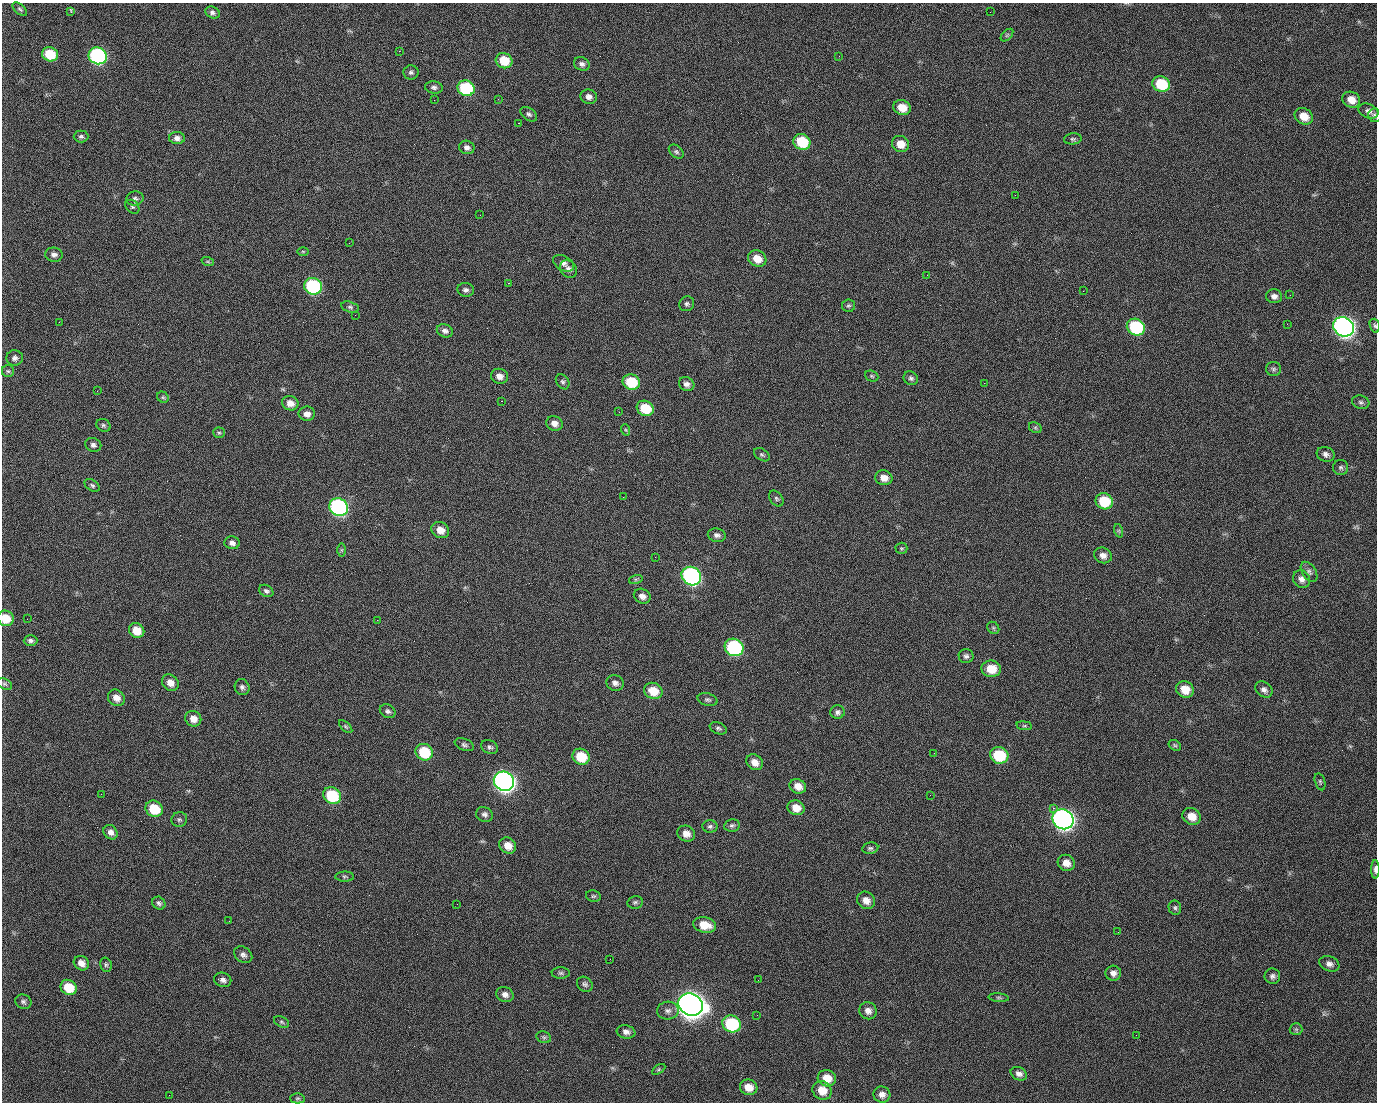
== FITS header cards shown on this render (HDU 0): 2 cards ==
NAXIS1  =                 1375 / length of data axis 1
NAXIS2  =                 1100 / length of data axis 2

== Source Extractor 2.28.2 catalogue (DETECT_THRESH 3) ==
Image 1375 x 1100 px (HDU 0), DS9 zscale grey, 1 PNG px = 1 image px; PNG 1379 x 1104 px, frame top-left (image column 1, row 1100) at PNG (2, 3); each listed source drawn as its Kron ellipse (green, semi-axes under 4 px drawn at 4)
Background 1540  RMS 34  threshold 101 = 3 sigma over >= 5 px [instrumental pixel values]
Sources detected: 203; all 203 listed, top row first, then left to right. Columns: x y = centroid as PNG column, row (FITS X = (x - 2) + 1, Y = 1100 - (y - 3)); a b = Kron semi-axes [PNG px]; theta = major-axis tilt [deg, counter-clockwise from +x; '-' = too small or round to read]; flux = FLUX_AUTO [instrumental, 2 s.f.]
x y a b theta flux
20 9 9 5 -39 4.2e+03
71 12 4 3 - 5.8e+03
212 12 7 5 -24 7.4e+03
990 12 2 2 - 2.0e+03
1007 35 7 4 45 3.4e+03
399 51 2 2 - 2.7e+04
50 54 8 7 - 6.6e+04
98 56 9 8 - 4.6e+05
839 56 2 2 - 9.4e+02
504 61 8 7 - 5.3e+04
582 64 8 6 -27 7.8e+03
411 72 7 7 - 6.0e+03
1161 84 9 7 -23 9.4e+04
434 87 9 6 -7 6.8e+03
466 88 9 7 -19 1.6e+05
589 97 8 7 - 1.1e+04
498 99 3 3 - 1.9e+03
434 100 2 2 - 4.9e+03
1351 100 9 8 - 2.5e+04
902 108 9 7 -18 3.4e+04
1368 111 10 7 -22 1.0e+04
529 114 9 6 -36 6.3e+03
1375 115 6 6 - 5.2e+03
1304 116 9 8 - 3.3e+04
518 123 2 2 - 3.3e+04
81 136 7 6 - 5.0e+03
177 138 8 6 -2 9.6e+03
1073 139 9 5 6 5.1e+03
802 142 9 7 -32 8.4e+04
900 144 9 8 - 2.9e+04
467 147 8 6 -18 8.9e+03
676 152 8 5 -39 5.4e+03
1015 195 2 2 - 7.5e+03
135 199 8 7 - 6.6e+03
132 207 8 6 -44 4.3e+03
480 215 2 2 - 1.0e+03
349 243 2 2 - 8.7e+02
303 251 6 4 -1 2.4e+03
54 255 9 7 -8 8.8e+03
757 259 9 8 - 3.1e+04
208 262 6 4 -19 3.1e+03
564 263 11 7 -30 9.3e+03
568 269 9 7 -44 1.0e+04
927 275 2 2 - 9.1e+02
508 283 2 2 - 5.8e+04
313 286 9 8 - 2.9e+05
466 290 8 7 - 7.3e+03
1083 291 3 2 - 4.1e+03
1290 295 2 2 - 2.4e+03
1274 296 8 7 - 1.0e+04
687 304 8 7 - 6.0e+03
848 306 6 6 - 4.6e+03
350 307 9 5 -15 5.2e+03
355 315 2 2 - 1.0e+03
59 322 3 2 - 1.8e+03
1287 324 2 2 - 1.7e+03
1375 326 7 5 -72 4.0e+03
1136 327 9 8 - 1.6e+05
1344 327 11 9 -32 1.3e+06
445 331 8 6 -23 8.9e+03
15 358 8 7 - 8.5e+03
1274 369 7 7 - 5.6e+03
8 371 6 6 - 4.7e+03
499 376 9 7 -13 1.4e+04
872 376 7 5 -22 3.6e+03
911 378 7 6 - 6.0e+03
563 382 8 6 -56 5.6e+03
631 382 9 7 -22 8.4e+04
984 383 2 2 - 2.3e+04
687 384 8 6 -27 9.7e+03
97 391 2 2 - 1.6e+03
163 397 6 5 - 3.9e+03
501 401 3 2 - 5.8e+04
1361 402 9 6 -18 5.6e+03
290 403 8 7 - 1.8e+04
645 408 9 7 -27 6.3e+04
619 412 2 2 - 1.1e+03
307 414 8 7 - 1.3e+04
554 423 8 7 - 1.4e+04
103 425 7 6 - 4.9e+03
1035 428 7 5 -30 3.5e+03
626 430 6 3 -70 2.6e+03
219 433 6 5 - 4.0e+03
93 445 8 7 - 7.7e+03
1326 454 9 7 -17 8.8e+03
762 455 8 5 -34 4.3e+03
1341 467 7 7 - 5.6e+03
884 478 9 7 -11 1.9e+04
92 485 8 5 -33 4.8e+03
623 497 2 2 - 3.4e+03
776 498 9 6 -52 4.8e+03
1104 501 9 8 - 8.1e+04
339 507 9 8 - 5.1e+05
440 530 9 8 - 2.2e+04
1119 531 7 4 -72 3.6e+03
717 535 9 6 -10 8.5e+03
232 543 7 6 - 8.7e+03
901 548 6 6 - 3.4e+03
341 550 6 4 90 3.1e+03
1103 555 9 7 -24 1.3e+04
655 557 2 2 - 1.1e+03
1309 572 11 6 -56 7.8e+03
691 576 10 9 - 6.0e+05
636 579 7 4 18 3.7e+03
1302 579 9 8 - 1.2e+04
266 591 8 5 -29 6.0e+03
642 596 9 7 -26 1.2e+04
6 618 8 7 - 3.9e+04
27 619 2 2 - 2.1e+03
377 620 2 2 - 1.4e+04
993 628 6 5 - 4.2e+03
137 630 8 7 - 3.6e+04
30 641 7 5 1 6.2e+03
734 647 9 8 - 2.9e+05
966 656 7 7 - 6.8e+03
991 669 10 8 -8 4.2e+04
170 683 9 7 -41 1.9e+04
615 683 9 7 -25 1.0e+04
4 684 8 5 -26 4.8e+03
242 687 8 7 - 7.5e+03
1185 689 9 8 - 3.5e+04
1264 690 9 7 -41 9.8e+03
653 691 9 8 - 4.0e+04
116 698 9 7 -40 1.8e+04
708 700 10 6 -15 5.7e+03
388 711 8 6 -32 6.7e+03
837 712 7 6 - 7.2e+03
193 719 8 7 - 1.9e+04
1024 726 8 4 -7 3.9e+03
346 727 8 4 -45 3.7e+03
718 728 9 5 -22 5.6e+03
464 745 10 5 -21 6.0e+03
1175 745 7 5 -30 4.0e+03
490 747 9 6 -23 6.1e+03
424 752 9 8 - 8.8e+04
934 753 3 2 - 2.0e+03
999 755 9 8 - 1.1e+05
581 757 9 7 -28 6.4e+04
755 762 9 7 -39 1.9e+04
504 781 10 9 - 1.4e+06
1320 782 9 5 -75 4.5e+03
798 786 8 7 - 2.1e+04
101 794 2 2 - 2.9e+03
930 795 2 2 - 9.2e+03
332 796 9 8 - 1.2e+05
796 808 9 7 -19 2.6e+04
1053 808 2 2 - 1.9e+04
154 809 9 7 -32 6.7e+04
484 814 9 7 -23 8.1e+03
1192 816 9 8 - 2.8e+04
179 819 8 7 - 5.6e+03
1063 819 11 9 -31 1.3e+06
732 825 8 6 10 6.0e+03
710 826 7 6 - 5.6e+03
111 832 8 6 -47 1.1e+04
686 834 9 8 - 1.8e+04
508 846 9 7 -33 2.5e+04
870 848 8 5 8 5.1e+03
1066 863 9 8 - 2.0e+04
1375 869 9 4 -90 9.2e+03
345 877 9 5 -1 4.3e+03
593 896 7 5 -12 4.1e+03
866 900 9 8 - 1.7e+04
635 902 8 6 11 5.1e+03
159 903 7 6 - 6.0e+03
457 904 2 2 - 1.6e+03
1175 908 7 6 - 5.3e+03
229 921 2 2 - 9.7e+02
704 925 11 7 -13 3.9e+04
1118 932 2 2 - 3.0e+03
243 955 10 7 -37 9.0e+03
610 959 2 2 - 2.9e+03
81 963 8 6 -36 1.6e+04
1329 964 10 7 -22 1.0e+04
106 965 7 5 -75 4.3e+03
561 973 9 6 0 5.4e+03
1113 973 7 7 - 1.2e+04
1272 976 8 7 - 8.0e+03
223 980 8 7 - 8.5e+03
758 980 2 2 - 2.2e+03
585 984 8 7 - 6.1e+03
69 987 8 7 - 5.3e+04
505 994 9 7 -25 1.1e+04
999 998 10 4 -5 4.4e+03
23 1002 8 7 - 6.0e+03
691 1005 12 10 -27 3.2e+06
668 1011 11 9 4 1.2e+04
868 1011 9 8 - 1.3e+04
757 1015 2 2 - 1.5e+03
282 1022 8 5 -27 4.7e+03
732 1024 9 8 - 1.7e+05
1296 1029 6 6 - 4.7e+03
626 1032 9 6 -11 1.0e+04
1136 1035 2 2 - 9.0e+02
544 1037 7 5 -21 4.4e+03
659 1069 7 4 32 3.5e+03
1019 1074 8 6 -25 9.7e+03
827 1078 9 8 - 3.2e+04
749 1087 9 7 -19 2.6e+04
822 1090 10 9 - 3.2e+04
882 1094 8 8 - 1.2e+04
169 1095 2 2 - 6.7e+03
297 1098 7 5 1 4.0e+03
At the frame edge (FLAGS 8, measured only in part): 4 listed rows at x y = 1375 115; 1375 326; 6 618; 1375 869